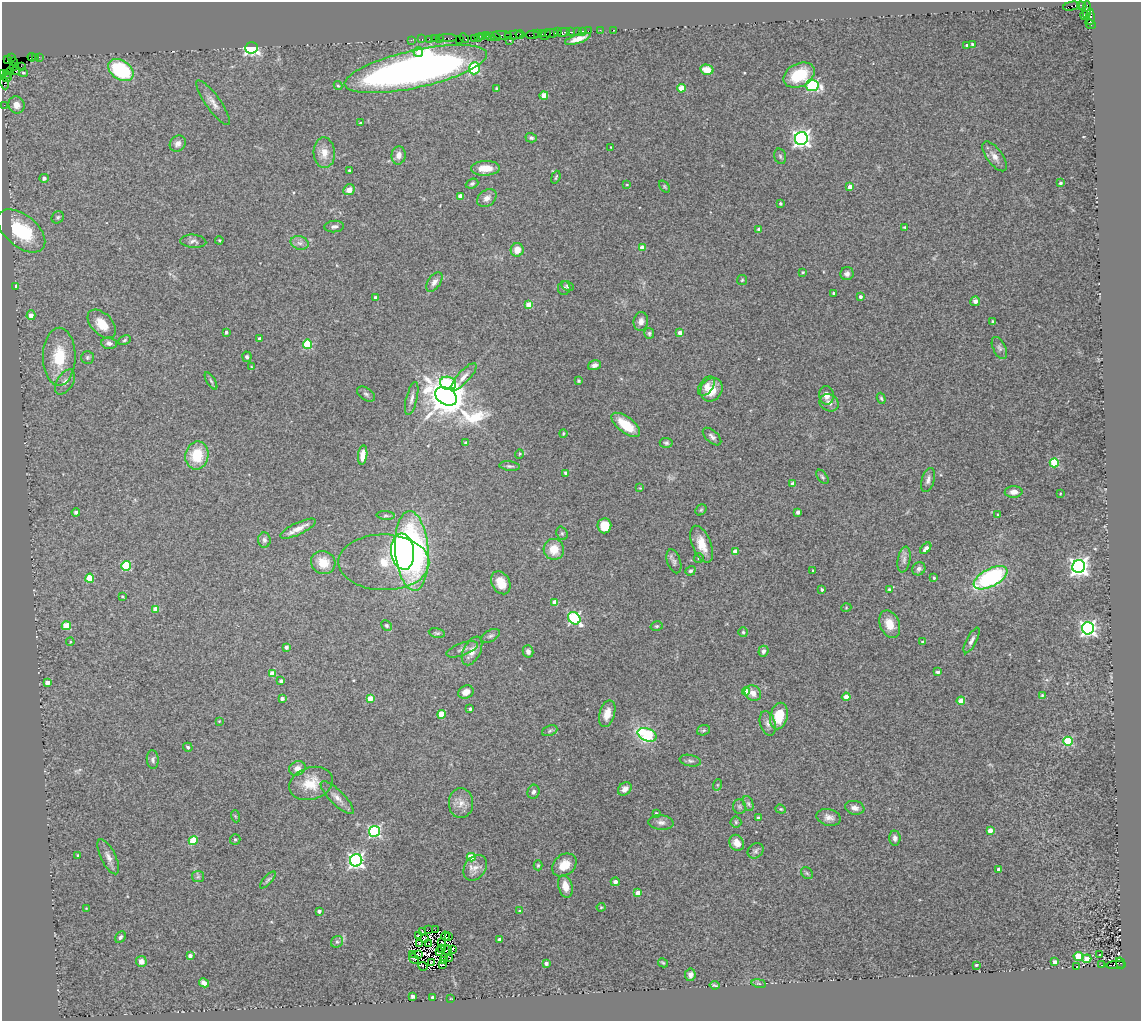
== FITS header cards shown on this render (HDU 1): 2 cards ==
NAXIS1  =                 1139
NAXIS2  =                 1019

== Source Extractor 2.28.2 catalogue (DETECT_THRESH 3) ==
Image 1139 x 1019 px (HDU 1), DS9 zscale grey, 1 PNG px = 1 image px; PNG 1143 x 1023 px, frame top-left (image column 1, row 1019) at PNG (2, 2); each listed source drawn as its Kron ellipse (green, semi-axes under 4 px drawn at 4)
Background 3.34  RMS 0.093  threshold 0.279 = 3 sigma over >= 5 px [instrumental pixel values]
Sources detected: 332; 6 with non-positive FLUX_AUTO (blend fragments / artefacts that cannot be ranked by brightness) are neither listed nor drawn; the other 326 listed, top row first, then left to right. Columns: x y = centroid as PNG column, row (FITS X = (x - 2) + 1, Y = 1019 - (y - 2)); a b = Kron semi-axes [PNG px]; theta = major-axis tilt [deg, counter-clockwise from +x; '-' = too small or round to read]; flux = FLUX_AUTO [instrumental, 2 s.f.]
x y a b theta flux
1071 6 8 3 12 490
1082 6 5 3 - 240
1087 10 9 4 88 1100
1085 15 5 2 - 1000
1090 17 8 4 90 1200
1091 24 5 2 - 280
600 30 2 2 - 48
613 30 2 2 - 52
577 31 3 3 - 330
582 31 3 2 - 150
588 31 2 2 - 95
558 32 3 2 - 210
563 32 6 3 9 570
570 32 2 2 - 56
537 33 3 2 - 220
542 33 4 3 - 230
552 33 7 3 8 600
546 34 6 2 46 380
502 35 9 3 -5 1100
514 35 9 3 5 690
520 35 4 3 - 260
532 35 6 3 3 500
486 36 2 2 - 64
478 37 4 2 - 270
482 37 4 2 - 300
490 37 3 2 - 330
495 37 5 3 - 690
435 38 3 2 - 280
448 38 9 2 0 250
464 38 6 2 -46 200
474 38 2 2 - 61
422 39 2 2 - 140
429 39 2 2 - 97
439 39 3 3 - 370
459 39 2 2 - 67
578 39 13 4 18 53
411 40 2 2 - 68
510 40 2 2 - 5.3
972 44 3 3 - 11
967 45 3 3 - 15
252 48 6 5 - 1100
418 52 5 4 - 56
32 57 4 2 - 260
35 57 3 2 - 55
39 57 2 2 - 55
11 58 3 2 - 30
7 59 3 2 - 26
13 62 3 3 - 430
21 66 2 2 - 91
13 67 3 3 - 960
474 68 6 5 - 640
416 69 73 18 12 3800
121 70 14 9 -34 500
707 70 7 5 -13 89
15 71 4 3 - 400
11 72 3 2 - 260
23 73 4 3 - 7
3 74 4 2 - 44
7 74 2 2 - 150
799 75 16 11 27 210
6 77 5 3 - 310
4 83 7 3 -69 360
812 85 6 5 - 820
338 86 4 3 - 8.1
496 88 3 3 - 7.5
681 88 4 4 - 110
544 96 4 4 - 120
213 103 27 7 -54 53
4 105 2 2 - 62
16 105 9 8 - 47
360 123 3 2 - 7.3
531 138 6 4 -16 13
801 139 6 6 - 2800
178 143 9 7 45 30
611 147 3 2 - 3.8
324 153 15 10 -87 72
399 155 9 7 86 39
780 156 8 5 -74 13
995 156 18 7 -53 50
485 168 14 7 2 81
349 170 3 3 - 9.4
556 177 6 2 70 7.3
44 178 4 4 - 23
1060 183 4 3 - 9.5
472 184 6 4 21 12
627 185 4 2 - 4.4
664 187 7 3 -52 7.4
850 187 4 4 - 53
349 190 6 5 - 41
460 196 4 4 - 61
487 198 10 8 37 38
780 203 3 3 - 11
58 217 6 5 - 11
334 226 10 5 4 23
905 227 4 3 - 6
759 229 4 3 - 32
21 231 28 16 -39 410
219 240 4 3 - 5.5
193 241 13 6 -5 23
300 243 9 6 -15 27
642 248 4 4 - 56
517 250 7 6 - 67
802 272 3 3 - 6.6
847 274 7 6 - 28
742 280 5 5 - 8
434 282 11 6 53 29
16 286 4 3 - 41
567 286 6 4 -29 11
564 288 7 6 - 18
834 293 3 3 - 12
375 297 3 3 - 13
860 297 4 4 - 18
975 301 5 5 - 33
529 305 4 4 - 110
31 315 5 4 - 55
641 321 9 7 82 39
993 322 4 4 - 22
102 324 17 10 -46 95
226 332 3 3 - 13
649 333 5 5 - 11
680 333 4 4 - 54
259 338 3 3 - 15
124 340 6 4 28 9.8
109 343 8 5 -4 21
308 344 4 4 - 330
999 348 12 6 -64 21
59 357 29 16 90 250
87 357 6 6 - 12
247 357 5 4 - 13
594 365 7 4 15 26
251 367 4 3 - 6.6
464 377 18 6 47 43
211 381 10 4 -58 12
579 381 4 4 - 11
65 382 14 8 58 38
448 383 8 6 -18 310
706 386 11 6 55 36
711 390 12 10 56 110
366 394 10 6 -35 18
826 395 9 7 -83 46
446 396 12 8 -32 25000
881 398 6 4 -71 9.3
412 399 17 5 76 33
829 403 10 8 -29 38
626 425 17 8 -37 160
563 433 4 2 - 6
712 437 11 6 -42 22
466 443 3 3 - 16
666 443 6 5 - 13
519 454 5 3 - 5.4
197 455 14 11 80 200
363 455 9 4 83 56
1054 463 4 4 - 340
509 466 10 4 -6 15
566 473 4 3 - 32
822 477 8 4 -53 11
928 480 12 6 73 27
793 484 4 4 - 29
640 488 4 4 - 6.2
1014 492 9 5 1 41
1060 493 2 2 - 4.8
701 510 6 5 - 9.2
76 512 4 3 - 14
798 512 4 3 - 35
997 515 4 3 - 4.4
386 516 9 4 -4 10
604 526 7 7 - 120
298 529 19 6 26 55
562 533 7 5 -69 12
264 540 7 6 - 20
702 544 19 9 -68 99
926 548 7 4 47 33
554 549 10 10 - 98
412 551 40 16 -86 1800
735 551 4 4 - 60
403 552 18 11 -83 1300
699 558 5 5 - 8.4
904 559 13 6 81 30
674 561 12 6 -71 23
384 562 45 28 -1 260
323 563 12 11 - 110
126 566 5 5 - 370
1079 567 6 6 - 3400
919 569 7 6 - 23
813 570 3 2 - 7.7
691 571 5 4 - 13
90 578 4 4 - 210
934 578 3 3 - 8.7
990 578 18 8 27 870
501 583 12 9 -61 84
889 589 4 4 - 8
822 590 3 3 - 13
122 596 3 3 - 8.6
555 602 4 4 - 76
846 608 5 3 - 5.4
155 609 4 4 - 69
574 618 7 5 -45 930
890 624 14 9 -67 100
386 625 5 4 - 14
66 626 4 4 - 180
657 626 6 4 14 10
1088 628 6 6 - 2100
743 632 5 5 - 9.3
437 633 8 4 -10 12
491 636 10 5 29 15
972 640 14 5 62 24
70 642 4 4 - 7
923 642 4 3 - 21
286 647 4 3 - 26
462 649 16 6 20 30
472 651 15 8 63 66
528 651 6 5 - 25
763 651 6 5 - 20
938 672 4 3 - 17
272 673 4 4 - 120
281 681 4 4 - 23
47 682 4 4 - 54
746 691 4 4 - 87
466 692 8 6 24 50
753 693 9 7 -40 50
1042 695 3 3 - 7.2
846 697 4 4 - 81
370 698 4 4 - 90
282 699 4 3 - 21
961 701 4 4 - 120
470 709 3 3 - 14
441 714 4 4 - 160
607 714 14 7 74 67
779 716 13 8 77 160
219 721 3 3 - 4.5
768 723 12 7 -72 31
703 730 6 5 - 11
550 731 8 5 21 13
647 735 10 6 -23 540
1068 741 5 4 - 340
188 747 5 4 - 11
153 759 9 6 -86 18
690 761 10 5 -11 17
297 768 8 7 - 38
311 783 22 16 17 130
717 785 6 4 71 7.8
625 789 7 6 - 35
533 792 7 6 - 19
337 798 22 7 -45 45
461 803 15 12 88 58
748 804 8 5 -70 13
739 807 7 6 - 14
855 808 10 7 -11 31
781 809 5 4 - 7.5
656 813 3 3 - 12
235 816 6 4 -71 6.8
829 817 12 8 -13 39
758 818 3 3 - 21
661 822 12 7 -5 30
736 822 5 5 - 9.6
990 830 4 4 - 60
375 831 5 5 - 910
895 838 7 5 -85 20
235 839 5 5 - 11
193 841 4 4 - 220
737 843 8 7 - 40
756 851 8 7 - 18
78 855 3 3 - 5.4
108 857 19 7 -64 43
471 857 4 4 - 210
356 860 6 6 - 2000
538 865 5 4 - 7.7
564 865 13 10 38 84
475 868 14 10 54 51
999 869 4 3 - 31
807 873 6 5 - 10
198 876 6 5 - 11
268 880 10 4 48 13
615 882 4 4 - 24
565 886 11 7 -75 70
638 893 4 4 - 97
601 907 4 4 - 5.7
86 908 3 2 - 4.1
319 911 4 3 - 23
519 911 4 3 - 8.4
429 930 2 2 - 1.5
435 930 2 2 - 3.5
422 932 4 2 - 8.5
418 935 3 2 - 5.4
446 936 4 2 - 3.3
120 937 6 5 - 15
449 937 3 2 - 1.6
424 938 3 3 - 8
499 939 3 3 - 17
337 942 6 5 - 14
442 942 2 2 - 4.9
419 944 3 2 - 2.9
429 944 2 2 - 3.6
441 948 3 2 - 2.2
447 950 5 2 - 6.4
452 950 3 2 - 0.28
439 952 4 2 - 11
413 954 2 2 - 1.6
418 955 3 2 - 5.7
1100 955 3 3 - 19
190 956 4 4 - 32
1078 956 4 4 - 160
445 957 4 2 - 3.6
414 959 6 2 -53 5
450 959 3 2 - 1.6
1087 959 4 4 - 130
141 961 5 5 - 37
443 961 3 2 - 7.5
1055 962 4 4 - 44
431 963 4 2 - 11
546 963 4 3 - 31
663 963 5 3 - 7.9
1121 963 6 3 -62 1300
442 964 4 3 - 3.3
976 965 3 3 - 10
1101 965 3 2 - 4.3
1116 965 10 4 3 2000
423 966 4 2 - 3.9
1077 967 3 2 - 3.3
690 975 6 5 - 34
204 983 5 4 - 35
759 983 7 3 -10 9.2
715 985 5 3 - 8
412 996 3 3 - 16
432 997 3 3 - 14
451 999 3 2 - 3.4
At the frame edge (FLAGS 8, measured only in part): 2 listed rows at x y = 3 74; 4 83
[6 non-positive-flux detections neither listed nor drawn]